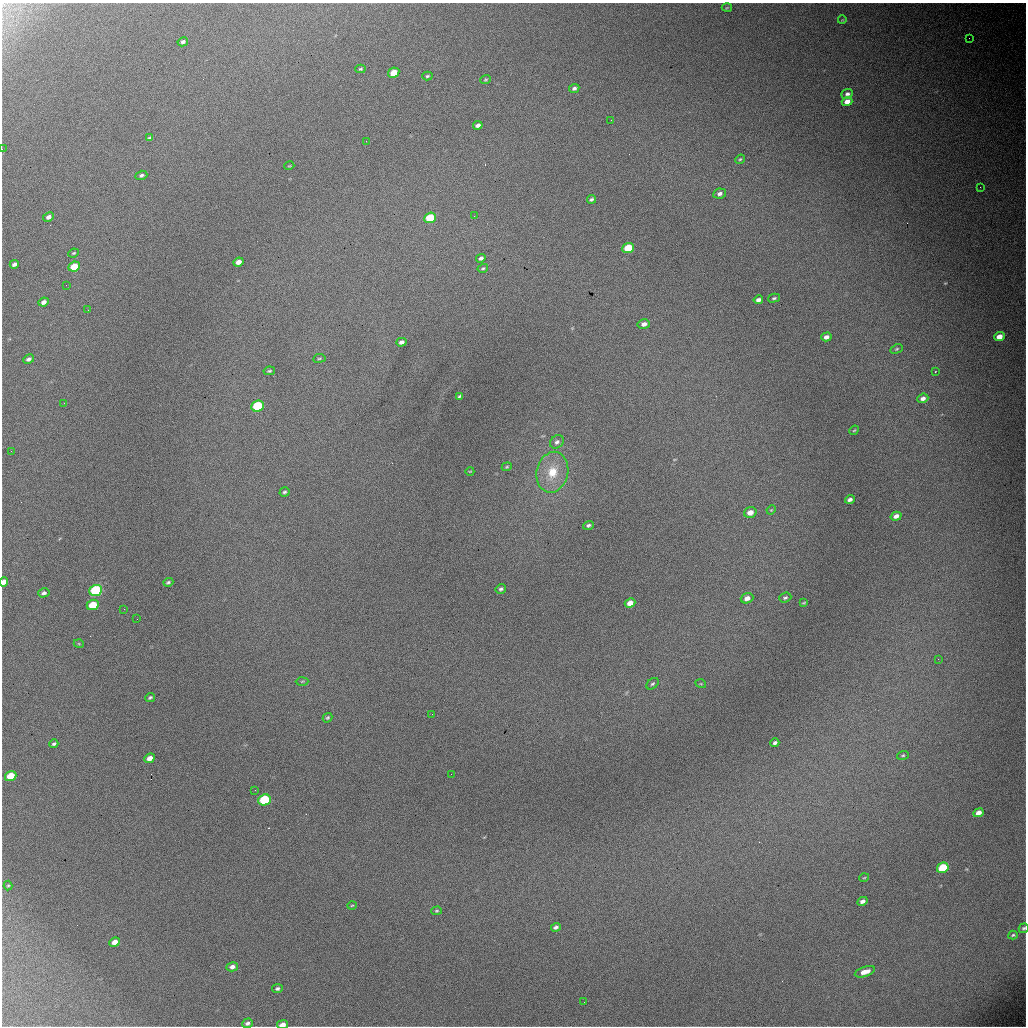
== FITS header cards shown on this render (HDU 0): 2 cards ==
NAXIS1  =                 1024 / length of data axis 1
NAXIS2  =                 1024 / length of data axis 2

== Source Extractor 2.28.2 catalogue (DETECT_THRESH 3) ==
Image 1024 x 1024 px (HDU 0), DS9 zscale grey, 1 PNG px = 1 image px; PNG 1028 x 1028 px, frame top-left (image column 1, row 1024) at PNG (2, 3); each listed source drawn as its Kron ellipse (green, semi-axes under 4 px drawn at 4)
Background 4830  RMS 52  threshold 155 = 3 sigma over >= 5 px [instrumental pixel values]
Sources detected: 108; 1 with non-positive FLUX_AUTO (blend fragments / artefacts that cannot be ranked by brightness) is neither listed nor drawn; the other 107 listed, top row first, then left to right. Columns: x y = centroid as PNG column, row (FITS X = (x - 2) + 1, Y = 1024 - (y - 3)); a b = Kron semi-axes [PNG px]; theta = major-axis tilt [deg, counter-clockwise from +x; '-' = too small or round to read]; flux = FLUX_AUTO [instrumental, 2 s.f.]
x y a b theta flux
727 8 5 3 - 3200
842 20 4 2 - 2400
969 38 2 2 - 2500
183 42 5 4 - 9200
360 69 5 4 - 4700
394 73 6 5 - 73000
427 76 5 4 - 4800
486 80 5 4 - 4200
574 88 5 4 - 8800
847 94 6 5 - 11000
847 102 5 4 - 27000
611 120 2 2 - 1600
478 125 5 4 - 13000
150 138 4 3 - 6200
366 141 2 2 - 1700
2 149 2 2 - 2800
740 159 5 4 - 4500
289 166 5 3 - 2800
141 175 6 4 18 7600
980 187 3 2 - 2900
720 193 6 5 - 12000
591 199 4 3 - 6500
474 216 2 2 - 4100
48 217 6 4 27 12000
430 218 6 5 - 150000
628 248 6 5 - 110000
74 253 5 3 - 3800
481 258 5 4 - 8900
238 262 5 4 - 19000
14 264 4 4 - 10000
74 267 6 4 26 76000
483 268 5 3 - 4900
66 285 2 2 - 5700
774 298 6 4 15 5200
758 300 5 4 - 12000
44 302 5 4 - 15000
88 310 3 2 - 3300
644 324 6 4 14 17000
826 337 5 4 - 15000
999 337 5 4 - 31000
401 342 5 4 - 12000
897 349 6 4 27 5200
319 358 6 3 8 4000
29 359 6 4 26 10000
269 371 6 3 10 5600
935 372 2 2 - 2400
460 396 4 3 - 5400
923 398 5 4 - 15000
64 403 3 2 - 3400
258 406 6 5 - 260000
854 430 5 4 - 3800
557 442 7 6 - 10000
11 451 3 2 - 8000
507 467 5 4 - 4000
470 471 4 2 - 2600
552 472 20 15 77 91000
284 492 5 4 - 6000
850 499 5 4 - 11000
771 510 5 3 - 3300
750 512 6 5 - 29000
896 516 5 4 - 18000
588 525 5 4 - 7500
4 582 5 4 - 20000
168 582 5 4 - 5700
501 589 5 4 - 6800
96 590 6 5 - 370000
44 593 6 4 16 9300
747 598 6 5 - 21000
785 598 6 4 20 5800
630 603 5 4 - 29000
804 603 3 2 - 3600
93 605 6 5 - 100000
124 609 2 2 - 11000
137 619 2 2 - 4100
79 644 5 3 - 3200
938 659 3 2 - 3400
302 681 6 4 2 4500
652 684 7 5 38 6500
701 684 5 3 - 3300
150 697 5 4 - 5700
432 714 2 2 - 2000
327 718 5 4 - 5200
775 743 4 3 - 8800
54 744 4 3 - 6200
903 755 6 4 17 4400
150 758 5 4 - 23000
451 774 3 2 - 2500
11 776 6 5 - 76000
255 790 2 2 - 26000
264 800 6 5 - 240000
978 813 5 4 - 23000
943 868 6 5 - 170000
864 878 5 3 - 3000
8 885 5 4 - 4200
862 901 5 4 - 13000
352 905 5 3 - 3300
437 911 5 4 - 4400
556 927 5 4 - 9500
1024 928 5 4 - 5700
1013 935 5 3 - 4800
115 942 5 4 - 24000
232 967 6 4 15 14000
865 972 10 5 17 29000
277 989 5 4 - 6900
584 1002 2 2 - 2400
247 1023 5 4 - 9700
282 1025 5 4 - 21000
At the frame edge (FLAGS 8, measured only in part): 4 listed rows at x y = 2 149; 4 582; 1024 928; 282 1025
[1 non-positive-flux detection neither listed nor drawn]